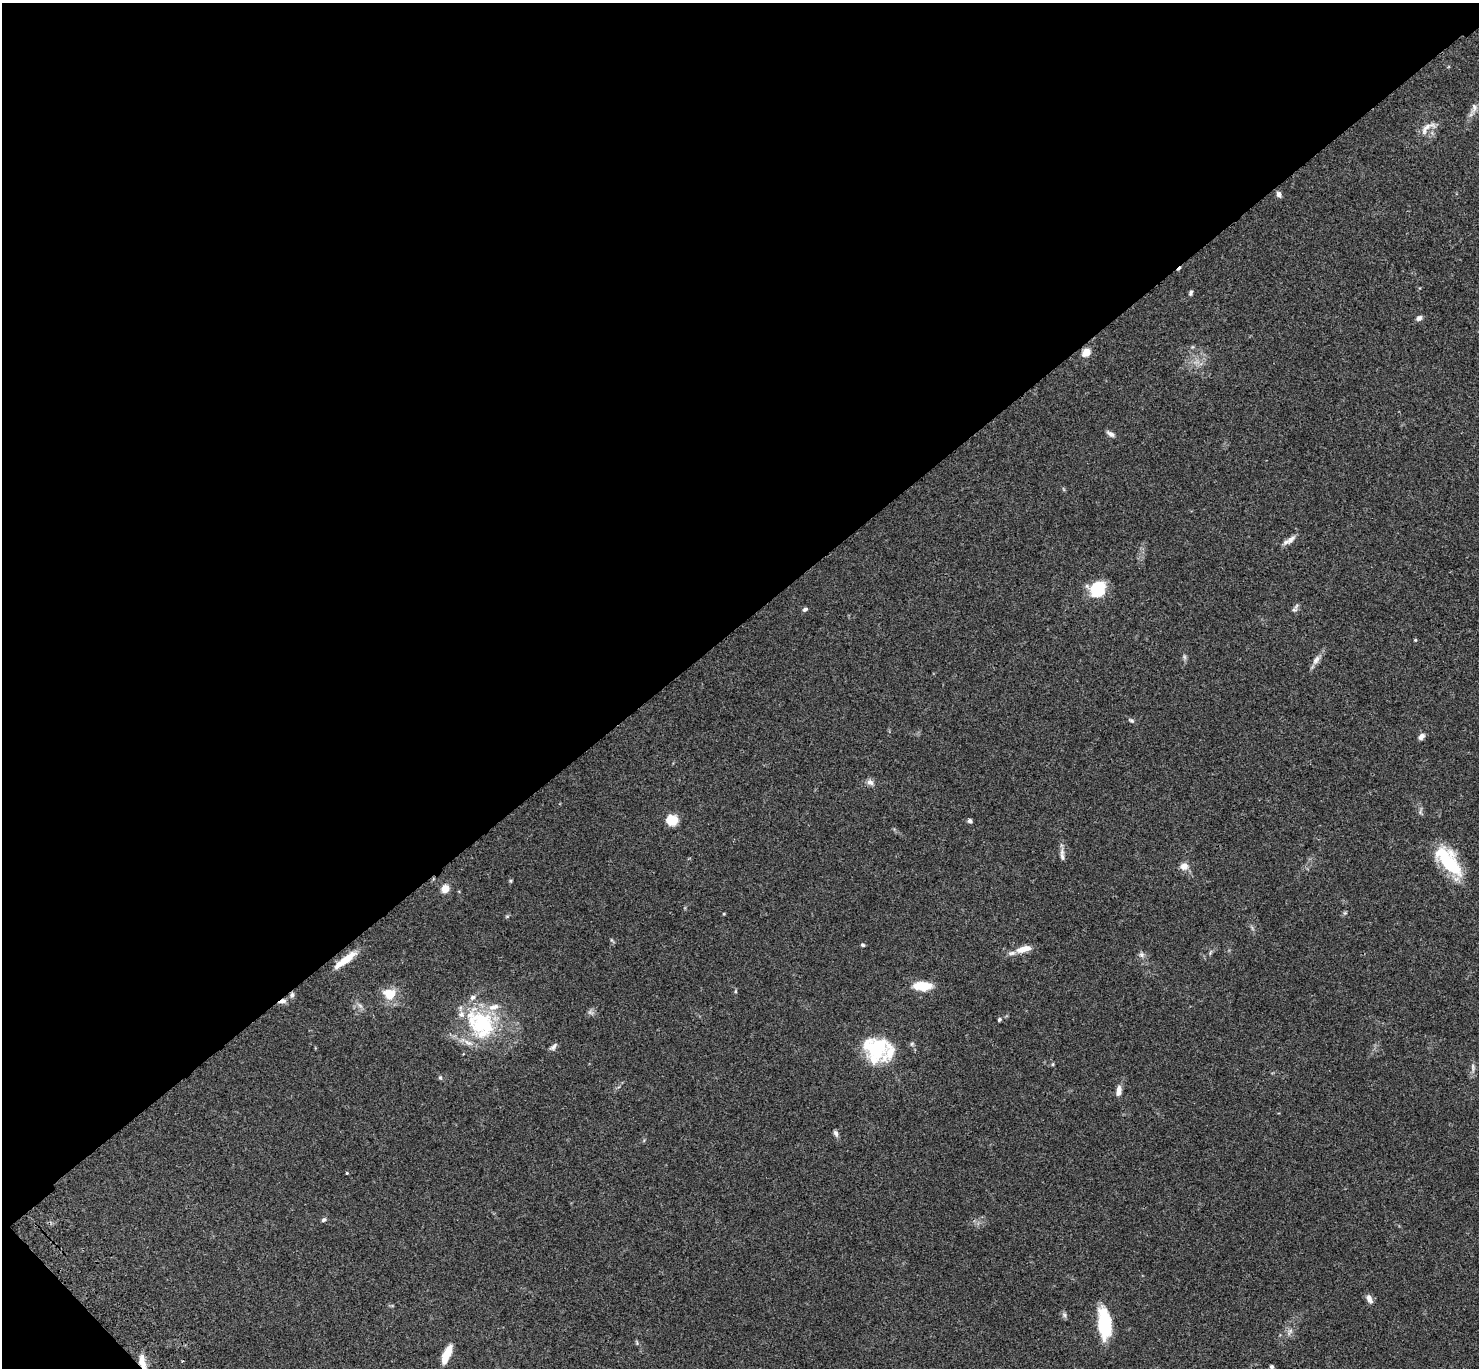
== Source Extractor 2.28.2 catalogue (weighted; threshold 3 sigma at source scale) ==
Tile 5 of 4 x 4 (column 1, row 2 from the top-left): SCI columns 103-1579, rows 3115-4480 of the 6108 x 6089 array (HDU 1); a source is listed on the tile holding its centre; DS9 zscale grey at full resolution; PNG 1481 x 1370 px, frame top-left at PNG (2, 3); no overlay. Shown black and unused: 46% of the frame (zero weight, under 3 of 4 exposures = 6% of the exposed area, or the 3 px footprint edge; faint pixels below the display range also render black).
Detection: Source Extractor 2.28.2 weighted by HDU 2 'WHT'; one run over the whole footprint, this tile lists its part. Background 0.059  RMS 0.0051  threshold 0.0231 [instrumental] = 3 sigma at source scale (4.5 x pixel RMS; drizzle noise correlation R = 1.50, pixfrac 1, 0.05/0.05 arcsec/px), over >= 5 px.
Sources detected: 64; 1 too faint to see at this stretch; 1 cosmic-ray / hot-pixel residue — not listed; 8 inside a brighter listed object's ellipse — not listed separately; the other 54 listed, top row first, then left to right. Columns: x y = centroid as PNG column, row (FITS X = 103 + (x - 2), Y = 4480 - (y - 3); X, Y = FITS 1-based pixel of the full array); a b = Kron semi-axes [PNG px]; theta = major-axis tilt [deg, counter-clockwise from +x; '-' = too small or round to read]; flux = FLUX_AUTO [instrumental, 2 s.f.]
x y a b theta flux
1474 108 12 7 74 2.4
1427 128 27 10 35 5.1
1279 194 7 6 - 1.7
1191 293 6 4 68 1
1419 318 8 6 35 1.6
1086 352 5 5 - 15
1110 434 10 5 -32 1.9
1291 539 16 7 48 3
1098 590 14 12 64 24
805 609 6 5 - 1.1
1294 610 8 6 20 1.2
1415 640 5 3 - 0.41
1184 657 6 6 - 0.97
1316 660 15 7 55 2.8
1131 720 9 4 -23 0.97
1421 736 8 6 49 2.3
870 782 9 8 - 2.1
672 820 10 9 - 11
970 821 5 4 - 1.4
1062 857 11 6 -88 1.8
1448 862 39 20 -53 26
1184 866 9 9 - 3.7
511 881 5 4 - 0.58
445 889 5 5 - 13
1345 913 6 4 -17 0.59
724 914 4 3 - 0.43
507 916 6 4 19 0.59
863 945 5 4 - 0.7
1024 949 18 7 15 5.7
1141 955 8 6 -87 1.4
345 960 31 7 37 9.4
923 986 19 8 -2 12
735 991 6 4 89 0.56
389 994 15 13 -5 9.3
292 995 8 5 81 1.3
283 1001 11 6 16 2.3
999 1019 5 4 - 0.81
480 1024 46 33 -51 44
553 1047 11 6 44 1.6
876 1048 30 25 -35 28
1053 1064 5 4 - 0.54
1473 1067 14 5 -84 1.8
440 1077 5 5 - 0.71
1119 1091 12 6 79 3.2
836 1133 9 5 -67 1.4
347 1173 3 3 - 0.45
324 1220 7 5 38 0.94
1369 1299 12 6 -65 2.6
1064 1315 7 6 - 1.1
1104 1323 28 12 -85 28
1290 1331 11 6 69 2
447 1354 22 7 67 8
142 1362 19 8 -74 5.5
1272 1367 9 6 -59 1.3
Overlapping masked pixels (flux is a lower limit): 4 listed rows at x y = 345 960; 292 995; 283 1001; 142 1362
Isophote crosses this tile's border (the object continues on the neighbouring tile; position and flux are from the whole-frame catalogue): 2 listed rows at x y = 142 1362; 1272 1367